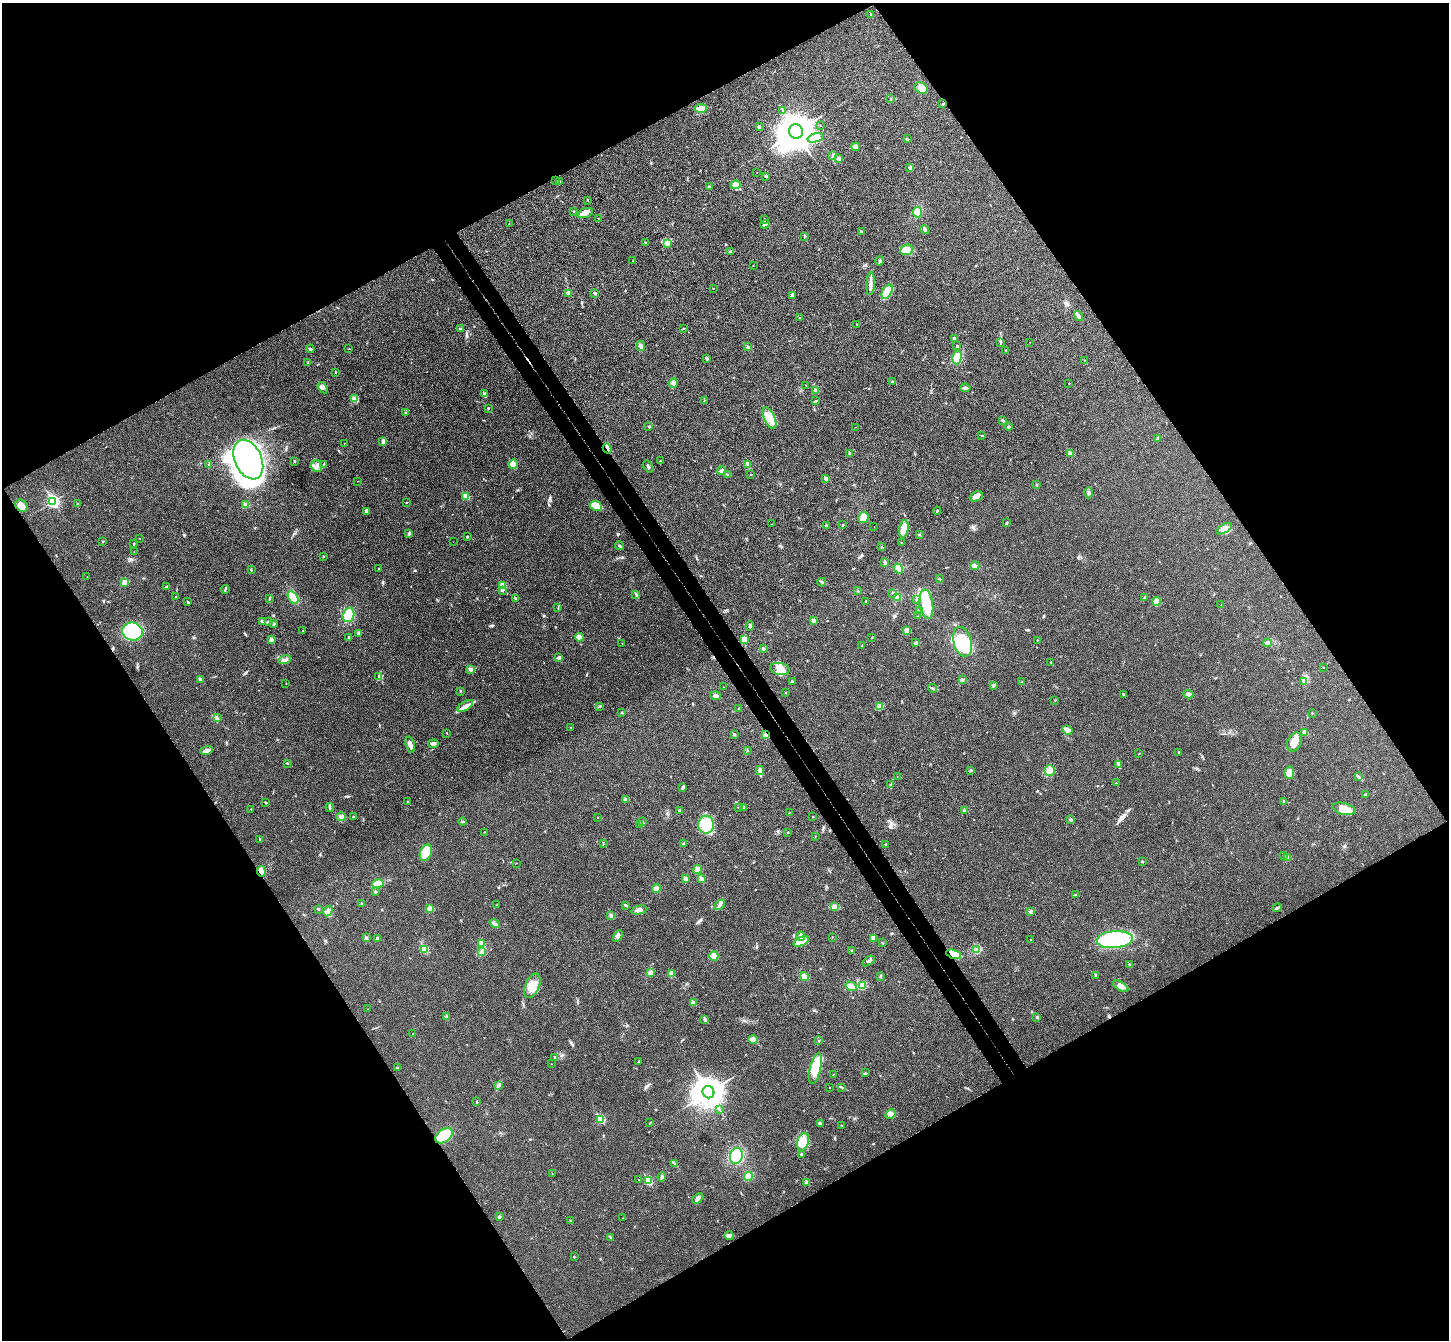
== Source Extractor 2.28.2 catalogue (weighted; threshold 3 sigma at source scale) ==
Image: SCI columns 52-5836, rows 191-5541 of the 5890 x 5866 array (HDU 1 of 3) = the unmasked area's bounding box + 8 px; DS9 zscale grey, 4 x 4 block average (1 PNG px = mean of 4 x 4 image px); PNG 1451 x 1342 px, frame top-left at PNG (2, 3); each listed source drawn as its Kron ellipse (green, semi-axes under 4 px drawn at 4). Shown black and unused: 49% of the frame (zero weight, under 3 of 4 exposures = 6% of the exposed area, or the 3 px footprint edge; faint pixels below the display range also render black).
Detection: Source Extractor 2.28.2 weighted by HDU 2 'WHT'. Background 0.0247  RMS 0.0058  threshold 0.0263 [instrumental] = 3 sigma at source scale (4.5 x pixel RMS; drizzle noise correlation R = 1.50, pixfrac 1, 0.05/0.05 arcsec/px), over >= 5 px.
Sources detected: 389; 5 inside a brighter object's white glare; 2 cosmic-ray / hot-pixel residue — neither listed nor drawn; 5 coinciding with a brighter row at this scale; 9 inside a brighter listed object's ellipse — not listed separately; the other 368 listed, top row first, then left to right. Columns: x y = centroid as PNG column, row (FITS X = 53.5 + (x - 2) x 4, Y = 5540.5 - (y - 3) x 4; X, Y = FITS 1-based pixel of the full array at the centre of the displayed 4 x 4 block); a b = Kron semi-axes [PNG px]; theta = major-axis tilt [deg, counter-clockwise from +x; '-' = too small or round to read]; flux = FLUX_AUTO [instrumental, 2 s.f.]
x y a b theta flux
871 15 3 2 - 3.7
921 88 7 5 -26 34
891 98 2 2 - 1
943 104 2 2 - 2.3
701 108 6 4 4 20
783 111 2 2 - 2.1
820 126 2 2 - 1.6
759 127 2 2 - 14
796 131 7 7 - 6900
816 138 8 3 17 15
907 139 4 2 - 2.8
856 147 4 4 - 14
833 155 3 2 - 3.8
839 159 2 2 - 18
910 168 3 2 - 3
757 172 2 2 - 0.8
766 176 3 2 - 2.9
556 181 2 2 - 1.8
559 181 3 2 - 4.3
735 185 5 2 - 7
709 187 3 2 - 2.8
588 201 3 2 - 1.6
573 211 2 2 - 1.8
918 212 5 4 - 32
585 213 8 4 18 16
598 218 2 2 - 1.2
765 220 3 2 - 3.6
509 224 2 2 - 1.1
765 224 5 2 - 6.5
925 229 5 2 - 5.2
861 232 2 2 - 7.1
805 236 3 2 - 3
646 243 2 2 - 2
668 243 3 3 - 11
906 250 6 5 - 39
731 251 3 2 - 2.9
632 261 2 2 - 1.3
880 261 4 2 - 5.5
753 266 2 2 - 0.78
871 284 11 3 85 15
713 288 2 2 - 1.3
887 292 8 4 60 72
568 293 3 3 - 9.7
595 293 3 2 - 6.5
792 295 3 2 - 3.7
1078 316 5 3 - 11
799 317 2 2 - 1.1
857 324 2 2 - 1.4
683 328 3 2 - 2.3
460 329 2 2 - 8.1
954 338 2 2 - 4.1
1030 342 2 2 - 0.51
1001 343 3 2 - 2.7
641 346 5 2 - 6.2
957 346 2 2 - 2.3
748 347 3 2 - 3.4
310 349 4 2 - 6.6
349 349 2 2 - 0.8
1006 350 2 2 - 1.9
957 357 7 4 83 50
706 358 3 2 - 5.2
1084 360 2 2 - 1.1
308 363 3 2 - 2.9
336 372 3 2 - 1.5
892 382 2 2 - 2.5
673 383 5 3 - 7.3
1069 383 2 2 - 1
806 385 2 2 - 1
323 388 6 3 -55 8.3
965 388 5 2 - 8.3
816 391 2 2 - 42
485 394 2 2 - 1.8
355 399 3 2 - 3.7
704 400 2 2 - 1.4
816 401 4 2 - 3.1
488 408 2 2 - 7.6
406 413 3 2 - 4.1
769 418 12 5 -66 32
1003 420 3 2 - 3.2
649 426 2 2 - 5.1
856 427 2 2 - 0.53
1008 427 4 2 - 3.4
982 435 2 2 - 2.1
1157 438 3 2 - 3.3
383 441 4 3 - 6.3
344 443 2 2 - 0.65
607 448 5 2 - 5.3
849 453 2 2 - 2.9
1070 454 2 2 - 43
248 460 21 13 -65 1000
295 461 2 2 - 2
660 461 2 2 - 1.3
324 464 2 2 - 1.8
513 464 5 3 - 9.5
748 464 4 3 - 6.8
209 465 3 2 - 4.3
317 466 6 5 - 16
648 467 6 2 -55 6.4
722 470 4 3 - 7
751 474 2 2 - 1.7
728 475 2 2 - 1.7
826 479 2 2 - 25
358 481 2 2 - 0.88
1036 485 3 2 - 2.1
1089 493 6 2 -90 5
466 496 2 2 - 89
976 496 7 5 23 15
53 501 3 2 - 620
406 502 2 2 - 1.8
78 504 2 2 - 2.6
246 505 4 3 - 9.4
21 506 6 5 - 25
596 506 6 4 -26 39
366 511 3 2 - 1.8
937 511 4 2 - 2.9
863 517 6 5 - 17
1007 522 4 2 - 2.9
771 524 2 2 - 1
843 525 2 2 - 3.3
827 526 3 2 - 4
874 527 2 2 - 0.69
904 529 8 4 82 27
1224 529 9 3 30 13
409 534 3 2 - 8.9
919 534 2 2 - 1.7
467 537 2 2 - 6.6
140 538 2 2 - 0.86
103 541 2 2 - 1.7
453 542 2 2 - 0.45
901 542 2 2 - 1.3
133 544 3 2 - 2.2
620 546 4 2 - 4.5
881 547 2 2 - 2.5
134 552 2 2 - 0.76
323 556 2 2 - 2.1
885 562 3 2 - 8.2
975 566 4 3 - 6.8
379 568 2 2 - 2.4
898 568 5 4 - 16
251 570 3 2 - 2.6
87 577 2 2 - 0.94
940 579 2 2 - 1.6
124 582 4 3 - 16
822 582 4 2 - 5.4
503 585 2 2 - 100
166 587 4 2 - 4.1
225 589 4 2 - 3.2
502 590 2 2 - 11
857 591 2 2 - 1.6
893 593 2 2 - 2
636 594 3 2 - 2.8
175 597 2 2 - 0.73
293 597 7 4 -57 48
1145 597 4 2 - 3.6
897 598 4 3 - 6.2
269 599 2 2 - 2
516 599 2 2 - 5.9
916 600 2 2 - 1.5
866 601 3 2 - 3.9
1157 601 4 3 - 34
188 602 3 2 - 3.8
926 604 15 6 -82 94
1221 605 2 2 - 0.81
558 607 4 2 - 2.1
919 611 3 3 - 4.1
348 615 7 5 73 46
917 616 2 2 - 0.98
262 621 3 2 - 4.2
814 621 3 3 - 6.6
268 622 4 2 - 6.3
274 624 2 2 - 3.6
750 626 5 3 - 6
303 630 2 2 - 1.9
907 630 3 2 - 3.1
132 631 10 9 - 230
359 633 3 2 - 5.7
349 637 2 2 - 3.2
579 637 4 3 - 31
872 637 2 2 - 1.5
744 639 4 3 - 23
271 640 3 2 - 6.6
1037 640 2 2 - 3
963 642 15 9 -74 150
622 643 2 2 - 0.86
916 643 3 2 - 6.3
1268 643 4 3 - 7.6
862 646 2 2 - 1.5
763 648 3 2 - 7
559 657 4 2 - 7.5
285 660 6 2 13 7.7
1051 662 2 2 - 1.9
1324 667 2 2 - 1.6
470 669 4 3 - 5.5
780 669 10 6 -11 26
379 676 2 2 - 2
200 679 2 2 - 14
963 680 3 2 - 2.9
793 682 3 2 - 4.5
1021 682 2 2 - 0.9
1303 682 2 2 - 1.9
286 684 2 2 - 0.9
993 685 4 2 - 4.2
723 687 2 2 - 1.3
932 688 4 2 - 4.1
461 691 2 2 - 1.2
786 693 2 2 - 1.1
1123 694 3 2 - 3.5
1188 694 5 4 - 11
715 696 5 4 - 10
1055 700 2 2 - 1.2
465 706 9 3 31 15
600 706 3 2 - 3.5
880 707 4 3 - 8
739 708 3 2 - 2.1
622 713 3 2 - 2.4
1312 713 2 2 - 1.8
217 718 2 2 - 1.8
570 727 2 2 - 1
1067 730 5 3 - 13
1305 732 3 2 - 4.4
446 733 2 2 - 2
734 734 2 2 - 14
766 734 3 2 - 5.1
1294 742 10 6 65 31
433 744 5 3 - 6.9
410 745 8 3 -75 17
206 750 6 3 18 13
747 750 3 2 - 1.9
1179 752 2 2 - 3.8
1139 754 2 2 - 1.3
287 763 3 2 - 2.7
1118 764 3 2 - 3.9
760 770 4 3 - 8.3
971 770 2 2 - 3.8
1049 770 5 5 - 16
1289 773 6 5 - 24
897 777 2 2 - 0.76
1358 777 3 2 - 3.1
1116 783 2 2 - 1.1
891 785 3 2 - 2.6
683 787 3 2 - 7.8
1366 794 3 2 - 3.2
626 799 4 3 - 5.6
1284 801 4 2 - 3.6
408 802 2 2 - 1.9
265 803 2 2 - 2.3
330 807 4 2 - 4.2
738 807 2 2 - 1.4
743 808 3 2 - 2.9
251 809 2 2 - 1.4
1344 809 11 5 -13 46
680 810 2 2 - 18
964 811 2 2 - 4.4
789 813 2 2 - 0.85
341 817 5 2 - 5.3
354 817 3 2 - 3.1
813 817 2 2 - 1.9
598 818 2 2 - 2.5
1071 820 3 3 - 5.1
462 821 4 2 - 3.5
642 822 3 2 - 3.6
640 824 2 2 - 2.2
706 825 9 8 - 48
484 832 2 2 - 1
788 832 2 2 - 1.7
815 837 2 2 - 1.3
260 839 2 2 - 1.8
683 843 2 2 - 3.2
603 844 2 2 - 1.2
886 844 3 2 - 1.8
426 853 8 5 70 44
1284 856 2 2 - 1.6
1287 858 4 2 - 3.3
1142 862 3 2 - 2.3
516 863 2 2 - 0.77
697 869 4 4 - 15
261 871 5 3 - 18
685 878 2 2 - 30
701 879 4 2 - 9.8
378 884 6 4 10 41
656 889 4 3 - 20
375 892 3 2 - 4.6
1075 895 2 2 - 1.2
361 903 2 2 - 1.7
497 905 3 2 - 1.5
625 905 3 2 - 2.9
720 905 6 3 47 8.4
834 906 3 3 - 5.6
1277 908 5 2 - 4.7
319 909 2 2 - 2
430 909 4 4 - 12
639 910 8 2 12 15
328 911 5 3 - 8.9
1031 912 3 2 - 3.9
611 916 3 2 - 6
495 924 5 2 - 6.8
618 936 6 4 60 11
801 936 4 3 - 11
832 937 2 2 - 0.99
366 938 3 2 - 4.1
873 938 3 2 - 4.4
377 939 3 2 - 6.1
1030 940 2 2 - 2.1
1115 940 18 8 4 340
801 941 8 3 24 59
481 943 4 3 - 8.7
882 943 2 2 - 1.4
424 949 2 2 - 160
977 949 2 2 - 2.4
851 950 2 2 - 2.4
481 952 3 2 - 4.6
954 954 8 4 -19 94
714 956 4 4 - 19
868 961 7 2 37 4.3
1129 965 2 2 - 11
650 973 4 3 - 13
671 974 4 3 - 7.5
1096 975 2 2 - 11
880 976 3 2 - 3.1
804 977 4 4 - 19
862 985 3 2 - 4.5
532 986 13 7 68 49
851 986 6 4 -32 19
1121 986 9 4 -32 19
693 1003 2 2 - 48
368 1009 2 2 - 1.3
447 1017 3 3 - 5.8
1037 1017 2 2 - 9.2
704 1020 2 2 - 2.3
413 1034 2 2 - 1.7
753 1039 5 3 - 11
819 1041 2 2 - 1.7
555 1058 2 2 - 10
639 1062 3 2 - 3.5
551 1064 2 2 - 0.88
397 1068 2 2 - 2.6
815 1068 16 5 77 100
866 1073 3 2 - 2.2
833 1075 2 2 - 1.2
498 1085 3 2 - 4.5
829 1087 2 2 - 1.5
841 1087 2 2 - 1.8
708 1092 6 5 - 5100
477 1102 3 2 - 2.3
719 1110 2 2 - 1.6
890 1114 6 3 28 11
601 1119 2 2 - 190
650 1123 2 2 - 1.4
820 1123 2 2 - 2
842 1126 2 2 - 1.7
444 1136 10 6 36 130
803 1142 9 5 73 31
801 1155 2 2 - 4
736 1156 8 6 75 120
675 1164 2 2 - 1.5
552 1174 2 2 - 0.82
662 1177 4 2 - 6.1
748 1177 5 4 - 25
638 1179 2 2 - 1.5
648 1181 2 2 - 160
807 1182 3 2 - 12
698 1198 6 3 41 8.2
499 1217 4 2 - 4.6
623 1218 2 2 - 1
570 1221 2 2 - 1.4
729 1236 4 3 - 7.8
610 1237 3 2 - 3
574 1257 2 2 - 2.2
Overlapping masked pixels (flux is a lower limit): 4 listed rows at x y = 607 448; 766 734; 261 871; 954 954
Diffuse or blended objects may show on this block-average render without a row.